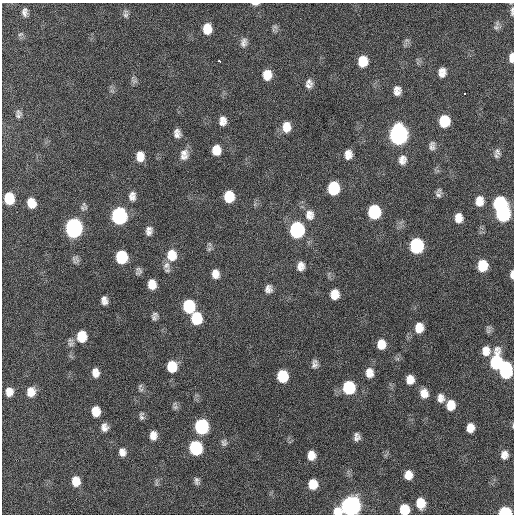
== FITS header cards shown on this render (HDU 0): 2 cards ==
NAXIS1  =                  512 / Axis length
NAXIS2  =                  512 / Axis length

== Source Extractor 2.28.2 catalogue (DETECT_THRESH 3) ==
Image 512 x 512 px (HDU 0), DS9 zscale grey, 1 PNG px = 1 image px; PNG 516 x 516 px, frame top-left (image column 1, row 512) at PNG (2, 3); no overlay
Background 416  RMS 11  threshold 34.1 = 3 sigma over >= 5 px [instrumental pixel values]
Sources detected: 119; all 119 listed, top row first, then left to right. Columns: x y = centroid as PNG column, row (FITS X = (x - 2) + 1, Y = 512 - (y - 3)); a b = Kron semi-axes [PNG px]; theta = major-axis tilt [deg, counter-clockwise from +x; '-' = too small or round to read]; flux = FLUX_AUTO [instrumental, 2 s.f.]
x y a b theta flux
255 4 8 3 1 2300
512 11 13 4 87 2300
25 12 10 6 89 3600
125 14 11 6 -83 2400
275 27 7 6 - 2000
496 27 8 7 - 2600
207 29 10 8 86 11000
20 34 8 5 19 1600
244 42 13 8 77 4100
512 55 5 3 - 1800
512 59 9 5 -73 3900
219 61 4 3 - 7200
363 61 10 8 81 14000
442 70 10 6 10 3800
442 74 10 7 13 4700
267 75 11 9 87 10000
134 81 10 5 -13 2000
309 81 13 8 -48 3500
308 86 10 6 -36 2800
112 91 7 4 -18 1300
397 91 10 7 87 5200
465 93 3 2 - 1600
18 114 11 7 83 2900
222 118 11 6 -20 3400
444 121 10 8 82 24000
222 123 10 8 -7 3500
286 125 12 9 2 6300
286 129 13 8 4 6500
177 133 11 8 -84 4500
398 134 11 10 - 300000
432 146 12 7 89 3500
216 147 10 6 1 5100
497 151 11 8 -57 3600
216 152 10 6 -2 5700
184 153 14 10 25 5200
348 154 10 8 83 6200
140 156 11 8 -88 8200
184 157 13 8 11 4400
402 160 13 10 82 5600
333 188 10 9 - 33000
438 193 10 6 83 2700
132 196 11 8 85 4500
229 196 10 8 89 20000
9 198 10 8 -85 22000
31 200 8 5 2 5000
479 201 12 10 81 8300
500 203 11 9 69 63000
31 204 9 6 -8 8200
374 212 10 9 - 50000
503 214 11 9 74 85000
310 215 15 12 90 7300
119 216 11 9 -86 140000
458 218 10 8 89 7000
74 228 11 9 -87 230000
148 229 10 5 13 2100
297 230 11 9 89 94000
149 232 8 6 25 3400
417 246 10 9 - 73000
209 249 7 6 - 2000
172 255 14 11 -86 14000
122 257 10 8 -86 36000
166 265 12 9 80 4000
301 266 11 8 81 5400
482 266 10 8 83 20000
138 271 8 6 74 2500
215 274 9 7 -87 6300
512 274 9 4 88 3100
152 284 9 7 -83 9200
268 289 9 8 - 4200
335 294 9 8 - 9300
104 300 8 6 -82 4000
189 306 10 9 - 41000
154 318 8 7 - 2500
196 318 11 9 -84 28000
419 328 11 9 82 9300
82 336 10 8 -89 18000
70 344 11 8 46 3000
381 344 10 9 - 8900
486 351 11 9 86 7500
496 362 14 9 86 57000
315 364 11 7 83 3500
172 367 10 9 - 19000
94 371 8 5 27 3400
506 371 12 9 88 60000
369 373 12 9 -89 7300
95 374 10 6 12 4300
283 376 10 8 -87 28000
410 380 9 8 - 6900
140 386 10 4 51 1600
349 387 11 10 - 42000
9 392 9 8 - 6600
31 392 10 9 - 8400
424 393 11 9 -75 7200
441 398 11 8 -84 5100
451 405 10 8 86 11000
175 407 8 6 1 2100
96 411 9 8 - 11000
141 416 11 6 -89 2300
513 426 6 3 72 690
104 427 11 9 -82 4700
202 427 10 9 - 82000
470 428 9 7 82 7600
153 435 10 8 89 6200
357 437 8 6 -90 3600
224 443 9 8 - 2400
196 448 10 8 -80 61000
122 452 10 8 -82 4900
311 455 8 7 - 7600
504 455 11 9 86 5800
408 475 9 8 - 8200
76 481 10 8 -82 11000
197 481 10 6 -79 2500
157 483 7 4 71 1400
313 484 9 8 - 12000
421 503 11 9 -83 13000
351 506 10 9 - 340000
404 509 9 8 - 18000
337 511 10 8 5 8800
505 512 9 6 0 41000
At the frame edge (FLAGS 8, measured only in part): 8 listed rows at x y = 255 4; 512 11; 512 274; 513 426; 351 506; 404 509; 337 511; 505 512